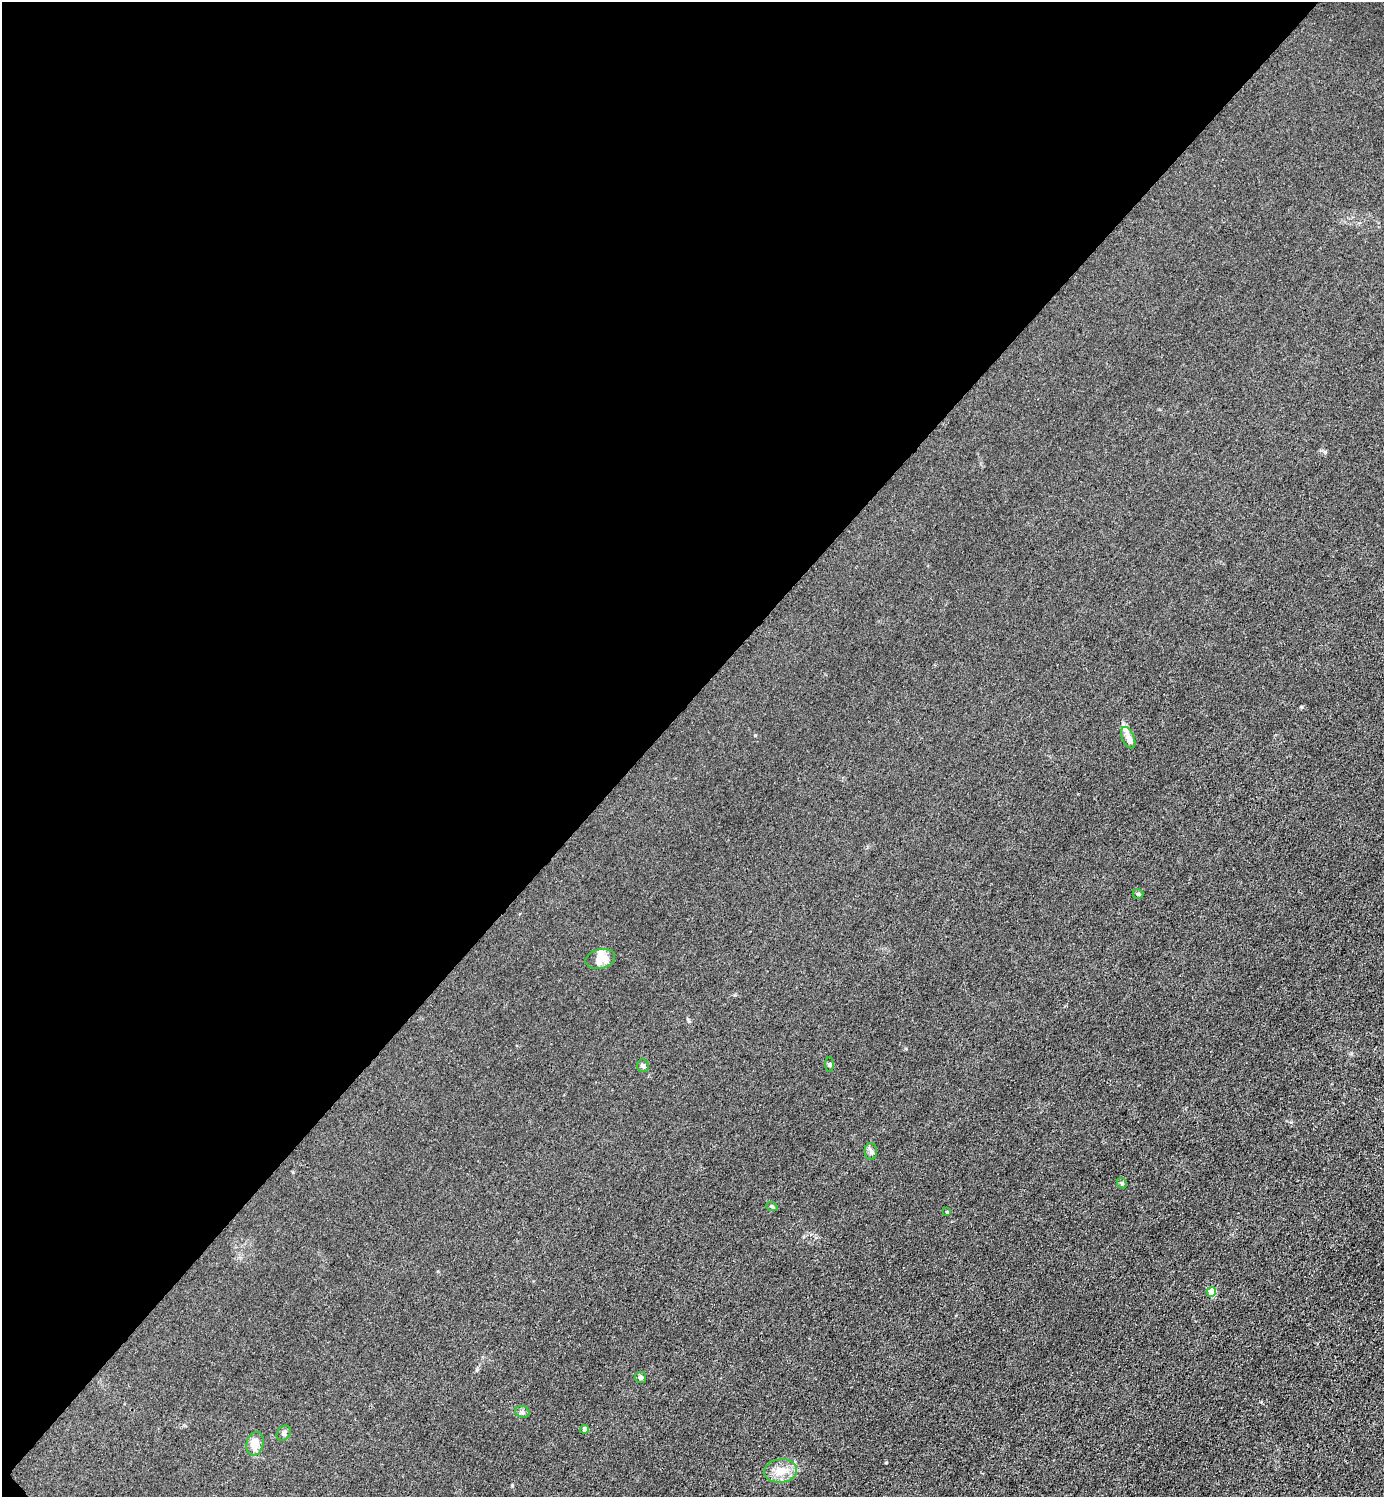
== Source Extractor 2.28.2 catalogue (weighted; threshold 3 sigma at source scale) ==
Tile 5 of 4 x 4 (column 1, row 2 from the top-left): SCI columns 301-1682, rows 2993-4487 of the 5985 x 5985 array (HDU 1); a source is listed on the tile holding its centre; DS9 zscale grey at full resolution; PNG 1386 x 1499 px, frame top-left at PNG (2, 2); each listed source drawn as its Kron ellipse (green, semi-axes under 4 px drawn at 4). Shown black and unused: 47% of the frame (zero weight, under 3 of 4 exposures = <1% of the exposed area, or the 3 px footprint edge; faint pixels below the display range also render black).
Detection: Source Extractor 2.28.2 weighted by HDU 2 'WHT'; one run over the whole footprint, this tile lists its part. Background 0.0214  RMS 0.0062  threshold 0.028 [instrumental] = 3 sigma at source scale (4.5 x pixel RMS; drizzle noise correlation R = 1.50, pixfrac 1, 0.05/0.05 arcsec/px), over >= 5 px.
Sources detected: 18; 1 inside a brighter object's white glare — neither listed nor drawn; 1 inside a brighter listed object's ellipse — not listed separately; the other 16 listed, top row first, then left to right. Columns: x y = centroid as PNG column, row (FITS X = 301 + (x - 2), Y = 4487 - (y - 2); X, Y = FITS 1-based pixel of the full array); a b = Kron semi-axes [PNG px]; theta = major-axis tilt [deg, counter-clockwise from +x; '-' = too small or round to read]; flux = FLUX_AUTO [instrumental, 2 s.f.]
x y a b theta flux
1128 738 11 6 -66 4.5
1138 894 5 5 - 0.87
600 959 15 9 13 7.9
829 1064 7 3 -90 0.75
643 1066 6 6 - 1.6
871 1151 8 6 -90 1.6
1122 1183 5 4 - 0.93
772 1207 6 3 -20 0.73
947 1212 3 3 - 0.64
1211 1292 5 4 - 13
640 1377 6 5 - 1.2
522 1412 7 5 -22 1.4
585 1429 4 4 - 3.6
284 1433 8 6 54 1.5
255 1444 12 8 74 7.4
781 1471 16 11 7 8.8
Unlisted compact peaks at least as high as the median listed source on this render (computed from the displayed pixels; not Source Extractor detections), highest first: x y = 512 1485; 1301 707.